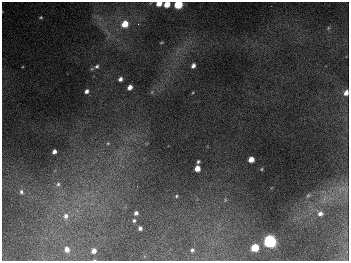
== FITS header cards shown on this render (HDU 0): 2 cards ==
NAXIS1  =                  347
NAXIS2  =                  259

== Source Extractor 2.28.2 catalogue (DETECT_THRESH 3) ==
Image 347 x 259 px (HDU 0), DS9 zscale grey, 1 PNG px = 1 image px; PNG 351 x 263 px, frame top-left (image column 1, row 259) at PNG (2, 2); no overlay
Background 674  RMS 51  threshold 153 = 3 sigma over >= 5 px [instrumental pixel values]
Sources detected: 38; all 38 listed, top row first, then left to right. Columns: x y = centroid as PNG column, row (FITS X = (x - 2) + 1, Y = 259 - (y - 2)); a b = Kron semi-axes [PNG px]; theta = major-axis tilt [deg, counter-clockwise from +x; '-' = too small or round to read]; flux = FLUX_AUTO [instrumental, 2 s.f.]
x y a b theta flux
159 4 5 4 - 38000
167 4 5 4 - 60000
178 4 5 4 - 250000
41 17 5 3 - 4200
125 24 5 5 - 76000
138 24 3 3 - 3300
328 28 5 4 - 4600
161 43 4 3 - 2600
97 66 6 5 - 7200
193 66 4 4 - 12000
92 69 6 4 -17 3700
120 79 4 4 - 12000
130 87 5 4 - 22000
86 91 4 4 - 13000
152 92 6 3 72 4300
346 93 6 5 - 18000
108 143 6 5 - 6800
54 151 4 4 - 16000
251 159 5 4 - 36000
198 162 4 3 - 5300
197 168 5 5 - 39000
262 169 4 3 - 2900
58 184 8 8 - 14000
137 186 3 3 - 1700
342 188 16 6 2 23000
21 192 7 6 - 11000
308 195 6 4 43 4800
176 196 4 4 - 4300
136 213 4 4 - 12000
320 214 7 6 - 15000
66 216 9 8 - 24000
134 220 5 4 - 5700
140 228 4 4 - 9600
270 241 6 6 - 980000
255 248 5 5 - 120000
67 249 5 5 - 21000
192 250 4 3 - 6200
94 251 4 4 - 21000
At the frame edge (FLAGS 8, measured only in part): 4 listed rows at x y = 159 4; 167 4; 178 4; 346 93